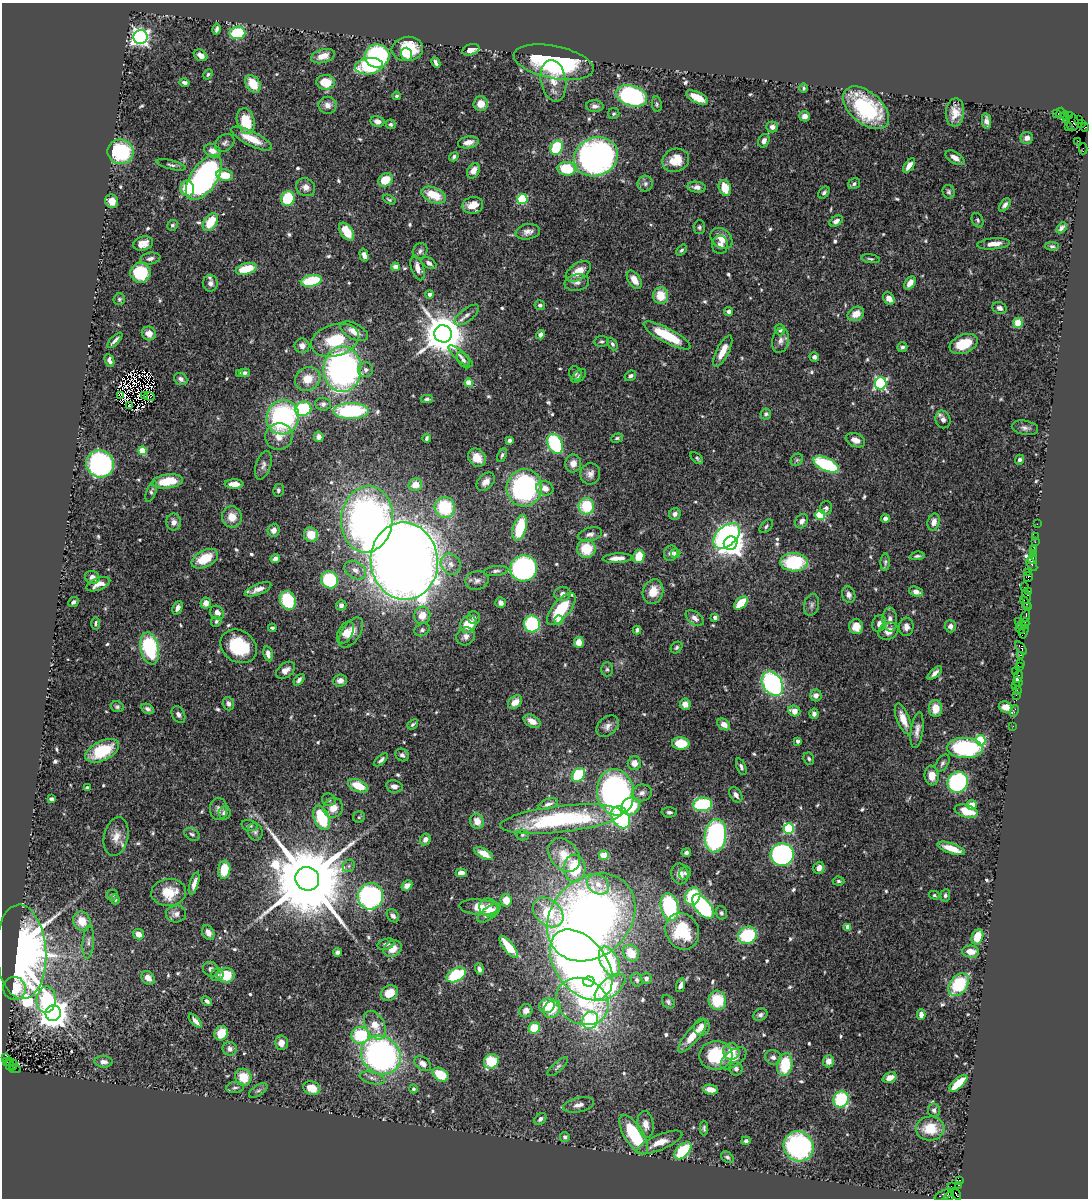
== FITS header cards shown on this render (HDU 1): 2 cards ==
NAXIS1  =                 1086
NAXIS2  =                 1196

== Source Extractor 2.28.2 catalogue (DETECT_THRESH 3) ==
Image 1086 x 1196 px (HDU 1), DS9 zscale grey, 1 PNG px = 1 image px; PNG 1090 x 1200 px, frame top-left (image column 1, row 1196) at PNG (2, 3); each listed source drawn as its Kron ellipse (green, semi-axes under 4 px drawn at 4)
Background 0.727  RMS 0.038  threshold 0.114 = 3 sigma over >= 5 px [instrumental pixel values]
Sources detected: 657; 2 with non-positive FLUX_AUTO (blend fragments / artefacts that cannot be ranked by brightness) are neither listed nor drawn; of the other 655, the 500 brightest by FLUX_AUTO listed and drawn (155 fainter detections omitted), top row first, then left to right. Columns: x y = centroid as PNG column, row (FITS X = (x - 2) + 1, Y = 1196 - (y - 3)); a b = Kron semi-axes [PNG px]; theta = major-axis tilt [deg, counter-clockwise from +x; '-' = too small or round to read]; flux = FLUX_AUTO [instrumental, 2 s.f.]
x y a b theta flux
217 29 6 3 78 8.2
237 33 8 6 5 160
140 37 7 7 - 990
407 49 16 12 5 120
471 50 8 5 18 18
406 54 6 5 - 26
201 55 7 5 -32 20
323 56 12 6 15 33
377 56 12 11 - 380
436 62 6 3 -64 7.2
554 62 40 16 -11 440
369 66 14 8 5 160
208 74 5 4 - 4.7
553 81 21 12 -80 46
326 82 9 7 -5 62
185 83 5 4 - 8.6
253 84 9 6 -55 62
804 88 5 4 - 5.9
396 96 4 4 - 4.6
632 96 16 10 -16 450
697 98 12 5 -26 40
481 104 7 7 - 31
657 104 8 5 -81 4.6
328 105 9 8 - 19
595 106 9 6 -3 10
866 108 27 16 -40 230
955 112 14 9 85 33
1056 113 3 2 - 30
1061 113 5 3 - 79
614 114 6 5 - 4.9
1065 115 4 2 - 65
805 116 5 5 - 18
1069 116 3 2 - 33
1066 119 4 3 - 110
1079 119 4 2 - 17
246 121 13 8 -74 83
377 121 7 5 -12 12
986 121 8 4 -81 12
1073 123 8 5 87 170
391 124 5 4 - 5.6
1081 124 3 2 - 25
1068 126 2 2 - 58
772 127 6 5 - 11
1085 127 4 2 - 35
1027 138 6 5 - 14
251 139 22 7 -26 54
764 141 7 5 65 12
1078 141 2 2 - 32
468 142 10 6 10 19
225 143 10 8 38 8.6
557 148 7 6 - 160
1083 149 5 2 - 42
212 151 9 6 -29 18
121 152 13 12 - 210
454 157 5 4 - 6.5
596 157 22 19 24 860
955 158 10 5 -32 20
676 160 13 11 21 51
171 165 15 4 -13 8
909 166 8 4 55 21
566 169 9 7 -9 110
473 171 8 6 62 22
225 175 8 5 -10 56
204 178 26 13 56 670
385 180 7 6 - 54
645 184 8 7 - 10
854 184 6 5 - 6.1
306 187 10 8 -33 17
697 187 9 5 -8 11
725 188 8 6 -70 52
187 189 8 6 -76 78
949 192 7 6 - 6.3
824 193 7 4 49 6.7
434 195 13 7 -23 62
288 199 7 6 - 120
522 199 5 5 - 190
389 200 7 3 -29 4.6
112 201 7 6 - 25
473 205 10 8 11 35
1005 205 7 4 56 9.2
978 220 7 5 -64 5.4
836 221 7 5 31 11
210 222 10 6 55 68
172 225 5 5 - 5.2
699 227 7 6 - 5.9
1062 228 6 3 46 7.5
347 232 10 6 -56 57
528 232 12 7 11 16
721 238 12 9 -41 29
143 243 10 7 16 22
994 244 16 5 6 26
720 245 9 7 -90 13
1052 246 7 4 -1 4.7
682 250 6 4 49 5.3
420 251 8 7 - 7.8
364 255 6 4 -75 12
150 258 10 6 11 9.9
870 259 9 4 -9 4.9
429 263 8 5 -30 9.8
395 267 4 4 - 35
418 268 13 6 -72 21
246 269 10 5 16 78
578 271 14 8 34 42
141 273 10 10 - 140
634 280 10 6 -57 26
311 281 10 5 12 130
577 282 12 8 11 13
210 283 8 7 - 12
910 283 7 5 56 21
429 294 4 4 - 11
661 296 8 7 - 54
889 298 7 5 -52 19
119 299 6 5 - 5.2
540 305 5 4 - 8
1000 308 7 6 - 9.6
728 312 4 4 - 9.5
856 314 9 6 31 28
467 315 15 6 37 13
1018 323 5 4 - 82
780 330 6 5 - 8.3
354 331 15 8 -27 33
149 333 7 6 - 20
443 334 9 8 - 9800
540 335 5 4 - 13
667 335 26 7 -28 120
115 340 10 3 46 9.8
335 340 24 16 16 110
602 341 7 5 9 5.6
780 341 12 8 78 13
612 344 6 4 -63 5.4
964 344 14 9 21 87
302 346 7 7 - 16
902 347 5 4 - 6.8
723 351 17 6 63 37
461 356 15 5 -40 11
814 357 5 4 - 9.7
109 360 6 4 -65 8.4
463 360 9 5 -55 7.8
342 369 22 19 89 970
366 370 7 7 - 9.9
239 373 4 4 - 5
245 373 5 4 - 6.6
575 373 7 6 - 6.7
579 376 8 5 41 7.3
630 376 6 5 - 7.4
181 379 7 5 -31 9.9
308 379 13 11 33 46
469 383 4 4 - 64
880 383 6 6 - 460
120 395 4 2 - 4.8
145 396 3 2 - 7
149 397 5 3 - 7.6
427 399 6 4 -2 5.5
323 404 8 6 -5 10
130 405 3 3 - 6.2
303 409 8 7 - 210
351 411 18 7 0 230
766 414 5 5 - 6
283 417 17 16 - 420
943 419 9 7 -69 15
1025 428 13 7 -11 12
279 437 14 13 - 31
319 437 5 5 - 17
427 438 4 3 - 6.3
617 438 6 4 15 4.8
855 440 10 6 -21 20
509 441 4 4 - 8
555 444 10 7 -65 300
142 451 4 4 - 91
502 455 7 4 68 5.5
477 458 10 8 -48 32
697 458 7 4 -41 5
797 460 7 5 44 5.2
1019 460 5 4 - 7.6
573 463 9 8 - 21
100 464 14 13 - 480
826 464 13 6 -24 240
263 465 15 7 72 13
590 474 10 10 - 16
168 481 15 7 8 77
486 482 11 7 45 16
234 484 9 4 0 19
415 485 7 6 - 31
524 488 19 17 73 460
545 488 9 7 -15 22
278 490 6 5 - 6.6
151 491 11 4 70 6.1
586 506 8 8 - 110
445 507 10 10 - 150
826 508 7 6 - 7.1
675 514 6 5 - 11
820 515 5 5 - 180
232 517 10 10 - 33
885 518 4 4 - 9.9
367 519 33 26 84 1100
802 521 8 6 56 13
174 522 8 7 - 14
934 522 8 6 76 17
1037 524 2 2 - 11
766 526 8 5 48 5.6
520 528 13 6 72 120
274 530 6 6 - 17
590 534 12 6 14 12
311 535 7 7 - 46
727 536 15 9 42 620
1035 536 2 2 - 36
1035 542 2 2 - 17
731 543 7 6 - 2700
586 549 9 9 - 77
1034 549 3 2 - 57
671 553 8 7 - 13
676 553 5 4 - 24
1033 553 2 2 - 22
639 556 7 5 80 52
917 556 7 3 4 5.2
617 558 15 4 3 24
205 559 14 8 27 65
275 559 5 4 - 12
1033 559 5 4 - 130
404 561 39 33 -83 6300
794 562 14 9 -2 180
885 562 8 4 88 5.3
451 564 11 9 -54 20
1032 564 7 3 -56 83
524 568 13 13 - 460
355 570 12 8 -32 20
496 571 12 5 6 8.5
1027 572 3 2 - 31
92 577 7 6 - 12
1028 577 5 3 - 110
330 580 9 8 - 190
477 580 11 9 12 15
98 584 12 6 21 22
1025 587 2 2 - 7.3
258 589 14 5 22 18
1028 591 4 3 - 29
653 592 12 10 71 39
916 592 7 5 -21 18
562 594 8 7 - 13
849 595 8 6 -72 11
1026 597 7 4 -81 98
288 600 10 7 -69 140
73 602 5 4 - 8.5
1025 602 7 2 -53 68
206 603 5 5 - 17
500 603 5 5 - 15
741 603 8 5 43 77
341 605 5 5 - 8.4
811 605 11 7 76 9.8
1027 607 3 2 - 37
177 608 7 4 65 14
561 609 19 9 51 120
217 613 7 6 - 19
422 615 9 8 - 32
1025 616 6 3 65 190
715 617 4 4 - 17
474 618 6 6 - 8.2
695 618 10 6 -38 13
559 620 4 4 - 61
890 620 12 7 -85 17
216 621 5 5 - 5.5
1019 621 3 2 - 50
96 623 6 4 90 5.3
879 623 8 6 69 11
1025 623 5 2 - 24
468 624 9 7 49 65
532 624 8 8 - 250
950 626 6 5 - 11
1022 626 4 3 - 78
856 627 7 7 - 34
906 627 9 7 85 14
272 628 4 4 - 5.3
1020 629 5 4 - 54
422 630 8 6 28 6.6
637 630 4 4 - 6.2
888 631 10 8 27 26
1024 631 7 3 75 170
351 632 17 9 57 30
345 633 12 7 62 20
466 636 9 8 - 16
579 642 5 5 - 32
239 646 19 15 -34 150
677 647 6 5 - 4.9
150 648 16 9 -78 260
1021 648 8 3 -51 130
268 654 7 4 -79 12
1020 655 3 2 - 21
1020 663 3 2 - 40
1020 666 4 3 - 89
607 669 7 5 90 4.8
286 670 11 7 37 16
1015 671 2 2 - 16
935 673 9 4 42 12
1018 676 6 3 79 68
299 680 7 4 49 7.7
340 681 7 6 - 13
1018 682 5 3 - 17
772 684 13 9 -57 450
1015 685 2 2 - 9.9
1017 690 3 2 - 66
816 695 6 6 - 12
1016 695 2 2 - 8.4
515 702 8 5 42 29
228 704 7 5 -70 9
685 704 5 5 - 21
117 707 6 5 - 6.7
1005 707 7 5 -20 22
147 709 6 4 -28 7.8
935 709 8 6 -90 41
794 711 6 5 - 24
1014 711 6 3 66 14
814 714 5 4 - 11
178 715 9 6 -61 9
903 719 16 6 -68 35
532 721 9 5 -29 24
413 724 6 4 39 5.1
724 724 7 5 -38 21
607 726 12 9 42 16
1013 726 2 2 - 13
917 730 18 6 82 17
981 740 5 5 - 200
797 741 4 3 - 11
681 743 9 6 -4 64
965 748 18 10 -3 260
102 751 18 9 26 120
402 755 7 6 - 7.2
809 759 6 5 - 5.6
381 760 8 4 44 7.9
634 763 7 6 - 24
942 763 9 5 56 7.3
741 767 9 4 -68 6.9
578 775 8 6 51 160
932 776 10 7 -83 27
958 782 11 10 - 350
358 786 11 6 -23 65
394 786 8 6 -9 14
87 787 4 3 - 5.3
615 792 23 18 -81 980
642 793 10 8 17 15
736 795 8 5 -56 12
51 799 4 4 - 7.7
329 800 7 6 - 6.4
548 804 10 5 20 12
703 804 9 7 7 250
972 805 5 5 - 26
631 806 10 8 37 86
333 808 10 9 - 33
219 809 11 8 -88 13
966 811 12 6 -15 53
669 812 7 5 -2 6.9
224 813 6 6 - 13
359 817 6 6 - 4.6
621 817 12 8 -59 230
322 818 13 7 -67 150
561 819 61 13 6 350
477 821 7 7 - 29
250 826 8 5 -17 6.1
789 829 5 5 - 260
255 832 9 7 -70 7.7
192 834 8 5 -28 6.2
522 835 6 5 - 4.5
116 836 19 12 78 30
715 836 17 10 82 540
425 839 6 5 - 14
951 848 14 5 -20 44
484 853 10 5 -28 29
686 853 5 4 - 8
782 854 12 11 - 720
564 855 18 13 -49 43
604 855 5 5 - 42
349 866 7 5 47 5.8
575 868 13 10 -87 100
819 868 6 5 - 16
224 870 9 6 81 62
461 873 5 4 - 16
685 873 7 5 61 6.9
680 874 10 8 -81 20
307 879 12 11 - 53000
838 881 6 4 -1 4.7
194 884 12 4 73 16
598 884 12 9 -38 25
407 886 6 4 44 15
169 892 17 13 5 66
112 895 5 5 - 4.9
934 895 5 4 - 4.7
945 895 6 5 - 6.2
370 896 13 12 - 560
693 896 9 7 61 120
115 899 5 4 - 6
506 900 6 5 - 34
703 906 14 7 -52 380
479 907 20 7 -4 61
670 907 14 9 -80 310
488 908 9 8 - 29
548 912 17 12 -42 130
489 913 14 6 38 23
721 913 7 5 -74 5.7
176 914 10 8 5 15
393 916 7 5 -52 9.3
591 917 49 39 45 1900
82 921 10 8 -62 47
848 927 4 4 - 29
682 931 19 16 -62 140
208 933 8 5 -63 16
138 934 6 5 - 20
747 935 9 8 - 180
977 937 8 5 68 56
88 942 17 5 86 13
386 944 9 5 18 9.4
509 947 13 5 -51 87
393 949 10 7 33 27
21 952 47 25 -87 2000
337 952 4 4 - 7.8
971 952 8 6 -4 30
631 953 9 7 -53 58
610 962 16 8 -64 250
581 965 40 25 -53 1700
211 969 8 7 - 10
479 969 6 4 -75 9.1
217 975 6 6 - 8.7
226 975 8 7 - 68
456 975 10 6 27 170
148 978 7 6 - 19
646 978 5 5 - 9.8
637 980 7 5 -65 6.5
589 982 5 5 - 64
681 985 7 4 73 11
959 985 13 8 51 150
610 987 18 9 39 210
14 988 11 11 - 90
389 993 9 7 28 42
46 1000 13 9 86 180
717 1000 9 8 - 100
207 1001 6 4 -42 7.2
582 1001 27 22 -30 150
668 1002 7 5 -53 6.1
547 1006 8 7 - 68
552 1009 9 8 - 51
526 1011 7 6 - 15
53 1013 8 7 - 4100
760 1015 7 6 - 7.9
921 1015 5 4 - 20
590 1020 9 7 61 610
195 1021 9 4 -49 12
375 1025 15 9 -63 45
702 1027 8 7 - 25
534 1028 6 5 - 86
221 1033 7 6 - 47
360 1035 9 8 - 150
692 1036 20 6 50 53
281 1043 7 6 - 21
230 1049 7 7 - 10
731 1052 8 8 - 42
381 1055 21 18 -40 840
716 1055 16 14 2 150
5 1057 3 3 - 150
773 1057 8 7 - 11
733 1058 15 8 37 29
491 1061 8 7 - 120
828 1061 6 5 - 18
7 1062 4 3 - 73
10 1062 3 2 - 220
104 1062 9 5 -3 12
423 1064 9 6 -34 18
13 1065 5 2 - 230
785 1065 11 7 79 100
10 1066 5 2 - 110
558 1067 13 4 42 7.4
15 1069 5 2 - 120
736 1069 7 6 - 10
440 1075 8 6 -32 75
243 1077 9 8 - 55
372 1078 13 6 -14 13
890 1078 7 5 21 18
958 1083 11 5 43 74
235 1088 9 5 7 7.4
312 1088 9 6 -18 43
413 1089 4 4 - 6.9
710 1090 7 5 -8 25
258 1091 10 5 33 7.2
841 1099 8 7 - 200
578 1105 16 7 12 17
934 1110 6 6 - 6.6
540 1119 6 5 - 9.1
645 1124 13 8 -82 22
704 1128 7 3 -90 5.4
930 1128 14 12 4 64
634 1135 22 9 -58 170
565 1137 5 4 - 6.7
746 1141 4 4 - 6.2
659 1142 24 7 23 37
799 1146 15 14 - 510
683 1151 10 6 46 150
727 1157 7 5 -38 5.5
959 1180 3 3 - 430
959 1185 3 2 - 21
951 1186 2 2 - 20
956 1194 6 3 -55 69
944 1195 10 4 24 220
949 1196 5 3 - 150
At the frame edge (FLAGS 8, measured only in part): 1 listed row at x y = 1085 127
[155 fainter detections neither listed nor drawn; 2 non-positive-flux detections neither listed nor drawn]